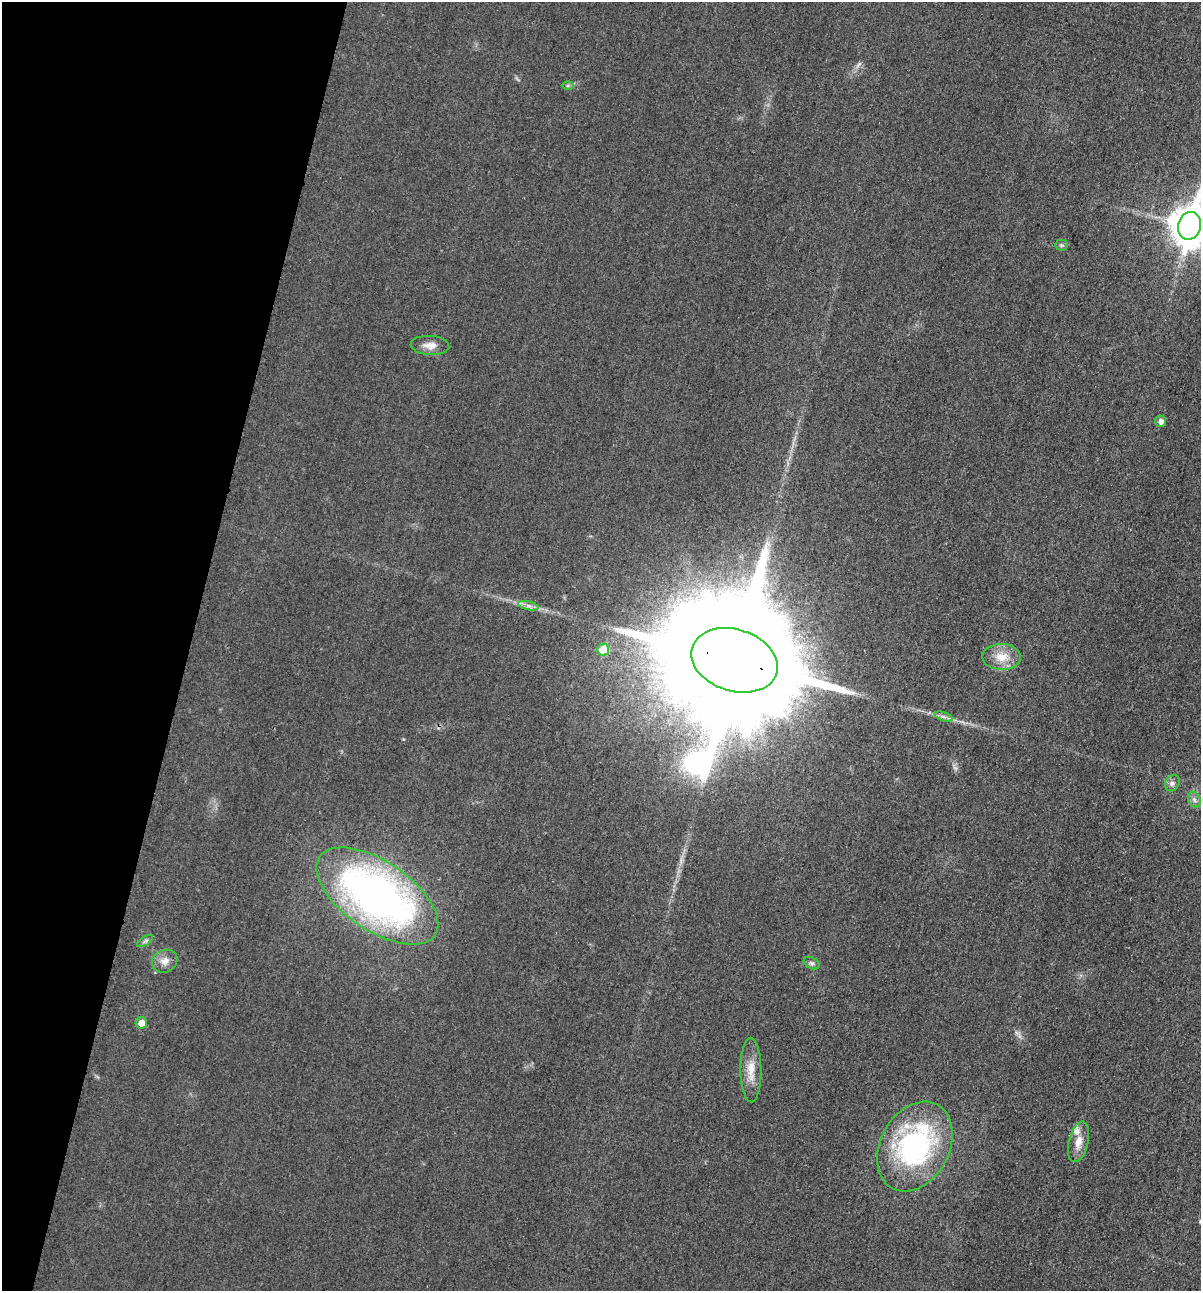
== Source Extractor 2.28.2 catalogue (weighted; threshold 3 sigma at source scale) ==
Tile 9 of 4 x 4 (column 1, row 3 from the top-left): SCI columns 145-1343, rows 1308-2596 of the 5206 x 5195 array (HDU 1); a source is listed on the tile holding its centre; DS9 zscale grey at full resolution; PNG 1203 x 1293 px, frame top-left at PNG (2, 2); each listed source drawn as its Kron ellipse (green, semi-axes under 4 px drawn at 4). Shown black and unused: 16% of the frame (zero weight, under 3 of 4 exposures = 2% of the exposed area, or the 3 px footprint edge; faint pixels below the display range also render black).
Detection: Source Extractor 2.28.2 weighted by HDU 2 'WHT'; one run over the whole footprint, this tile lists its part. Background 0.0289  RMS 0.0059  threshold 0.0264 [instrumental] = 3 sigma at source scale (4.5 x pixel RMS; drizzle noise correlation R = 1.50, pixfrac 1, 0.05/0.05 arcsec/px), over >= 5 px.
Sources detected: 21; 1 inside a brighter listed object's ellipse — not listed separately; the other 20 listed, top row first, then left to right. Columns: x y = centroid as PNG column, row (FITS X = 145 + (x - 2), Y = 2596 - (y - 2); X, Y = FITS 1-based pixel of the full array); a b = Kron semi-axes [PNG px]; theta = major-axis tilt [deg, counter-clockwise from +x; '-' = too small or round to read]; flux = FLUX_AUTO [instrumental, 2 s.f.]
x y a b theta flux
568 85 6 4 0 0.95
1189 226 14 11 77 1500
1062 245 6 5 - 1.1
430 345 19 9 -4 5.5
1161 421 5 5 - 3.3
528 606 10 4 -13 2.2
603 650 6 6 - 12
1001 657 19 13 -2 9.9
734 660 44 31 -17 44000
944 717 9 4 -19 1.9
1172 783 8 7 - 2.3
1194 800 8 6 -68 2
377 896 70 34 -34 290
145 941 9 3 32 1.3
165 961 13 11 27 4.9
812 963 8 5 -27 1.5
141 1023 6 5 - 5
751 1070 32 10 -89 10
1078 1142 21 9 77 7.1
915 1146 47 34 62 110
Overlapping masked pixels (flux is a lower limit): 1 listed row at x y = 734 660
Isophote crosses this tile's border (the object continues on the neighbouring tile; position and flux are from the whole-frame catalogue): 1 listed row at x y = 1189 226